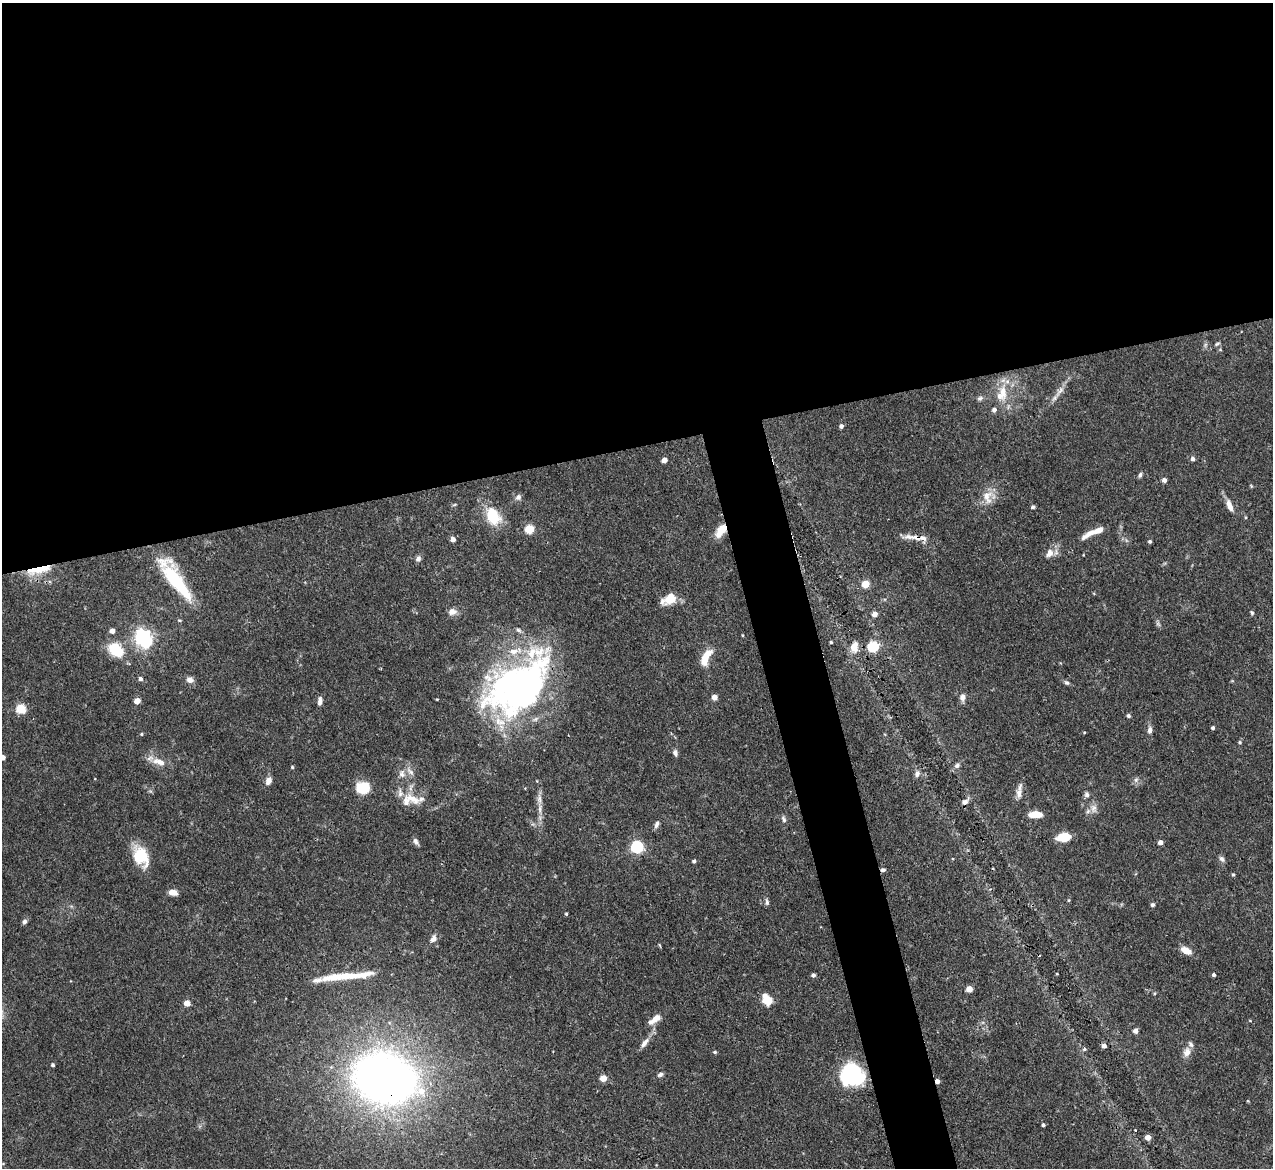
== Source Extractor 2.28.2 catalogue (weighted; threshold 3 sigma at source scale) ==
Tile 2 of 4 x 4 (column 2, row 1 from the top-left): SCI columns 1272-2542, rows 3760-4925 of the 5085 x 5067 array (HDU 1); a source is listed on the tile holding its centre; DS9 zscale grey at full resolution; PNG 1275 x 1170 px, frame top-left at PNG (2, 3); no overlay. Shown black and unused: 41% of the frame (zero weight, under 3 of 4 exposures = <1% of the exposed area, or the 3 px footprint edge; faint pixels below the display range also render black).
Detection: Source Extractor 2.28.2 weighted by HDU 2 'WHT'; one run over the whole footprint, this tile lists its part. Background 0.0807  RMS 0.0035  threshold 0.0159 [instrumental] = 3 sigma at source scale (4.5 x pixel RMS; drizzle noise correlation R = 1.50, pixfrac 1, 0.05/0.05 arcsec/px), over >= 5 px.
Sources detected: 131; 2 inside a brighter object's white glare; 2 cosmic-ray / hot-pixel residue — not listed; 11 inside a brighter listed object's ellipse — not listed separately; the other 116 listed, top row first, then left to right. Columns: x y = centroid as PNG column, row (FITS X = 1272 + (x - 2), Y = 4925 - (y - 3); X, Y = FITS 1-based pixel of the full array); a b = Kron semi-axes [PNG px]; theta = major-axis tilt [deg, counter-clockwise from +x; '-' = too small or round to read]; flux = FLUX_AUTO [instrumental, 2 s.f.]
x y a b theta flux
1217 344 7 4 29 0.59
1060 391 21 6 51 2.9
1003 392 24 11 -87 7.1
980 398 8 6 24 1
994 410 5 5 - 1.2
841 426 4 4 - 1.1
1193 459 5 4 - 1.2
664 460 4 4 - 3.2
1140 475 7 4 61 0.79
1164 480 4 4 - 1.7
1251 486 5 3 - 0.35
518 497 9 7 45 1.2
987 497 19 13 -79 4.8
454 505 6 3 19 0.4
1230 506 14 6 -67 3
1033 507 5 5 - 0.64
493 516 15 11 -60 15
529 529 5 5 - 18
721 530 15 8 54 5.5
1093 532 32 6 24 5.1
916 538 19 7 -14 2.9
453 539 5 4 - 2
1150 541 4 4 - 0.66
1049 553 14 9 55 2.9
418 559 7 6 - 1.2
39 570 31 7 13 8.8
177 582 50 15 -52 25
865 584 5 5 - 9.3
670 598 15 11 48 5.7
452 612 9 7 6 2.4
1252 613 5 4 - 0.53
874 614 5 4 - 2.8
518 630 7 5 -19 0.89
112 631 4 4 - 2.2
742 635 4 3 - 0.28
143 637 6 6 - 140
831 642 3 3 - 0.49
854 647 13 9 77 3.7
873 647 5 5 - 37
116 650 21 15 -36 9.7
705 658 20 8 64 6.9
140 679 5 5 - 1.1
190 680 9 7 -18 1.9
1067 683 8 5 -36 0.82
518 687 85 53 22 130
714 697 4 4 - 3.2
962 697 7 6 - 2
437 699 3 2 - 0.28
137 701 5 4 - 3.9
320 701 11 5 84 1.5
21 709 6 5 - 18
1129 716 5 5 - 0.8
1213 728 4 3 - 0.78
1150 730 9 6 85 1.5
1084 732 4 3 - 0.33
141 734 4 4 - 0.42
1240 742 5 4 - 0.51
675 753 9 6 -76 1.1
2 757 4 4 - 3
159 762 20 9 -17 4.1
957 766 8 6 31 1.1
292 767 4 4 - 0.48
410 772 13 6 -45 1.7
402 774 12 9 -79 2.2
917 774 9 6 77 1.5
1136 780 7 5 46 0.98
268 781 9 7 66 2.1
537 781 5 3 - 0.27
363 788 12 10 0 11
1019 793 14 8 -89 2.4
1087 794 7 6 - 1
412 799 29 12 -24 7.1
539 799 16 6 -87 2.1
965 802 11 6 45 1.7
1094 808 13 8 -79 2.2
1035 814 12 6 2 5.8
784 819 10 5 -67 0.95
657 824 9 5 69 1.3
1064 837 10 6 7 12
416 842 10 5 -57 1.2
1160 842 4 4 - 2.1
637 847 6 5 - 54
141 856 25 16 -63 11
1222 859 9 6 -56 1
694 861 4 4 - 0.73
1233 874 4 4 - 0.48
172 892 10 6 -7 2.8
1069 900 5 3 - 0.37
767 902 9 5 -84 0.84
1153 905 5 4 - 0.68
566 914 4 3 - 0.43
24 921 6 5 - 0.92
433 939 10 7 63 1.9
1186 951 11 6 -28 4
813 975 4 4 - 0.97
1214 975 4 4 - 0.77
348 976 62 8 5 12
969 989 5 4 - 5.1
767 1000 8 5 -51 18
187 1003 5 4 - 4.9
656 1018 13 8 36 2.7
1250 1021 5 3 - 0.28
1135 1031 4 4 - 2.1
644 1043 16 7 52 2.3
1104 1046 4 4 - 1.8
1084 1049 5 4 - 0.59
715 1052 4 4 - 0.58
1187 1052 13 10 68 2.6
53 1065 4 4 - 0.69
660 1074 7 5 24 0.99
852 1074 24 23 - 31
385 1078 35 25 -15 460
603 1078 5 4 - 6.3
937 1081 4 3 - 2.1
1043 1125 4 3 - 0.76
1148 1137 4 4 - 3.5
Overlapping masked pixels (flux is a lower limit): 5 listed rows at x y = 721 530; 916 538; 39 570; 385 1078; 937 1081
Isophote crosses this tile's border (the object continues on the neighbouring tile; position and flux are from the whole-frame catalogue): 1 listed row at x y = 2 757